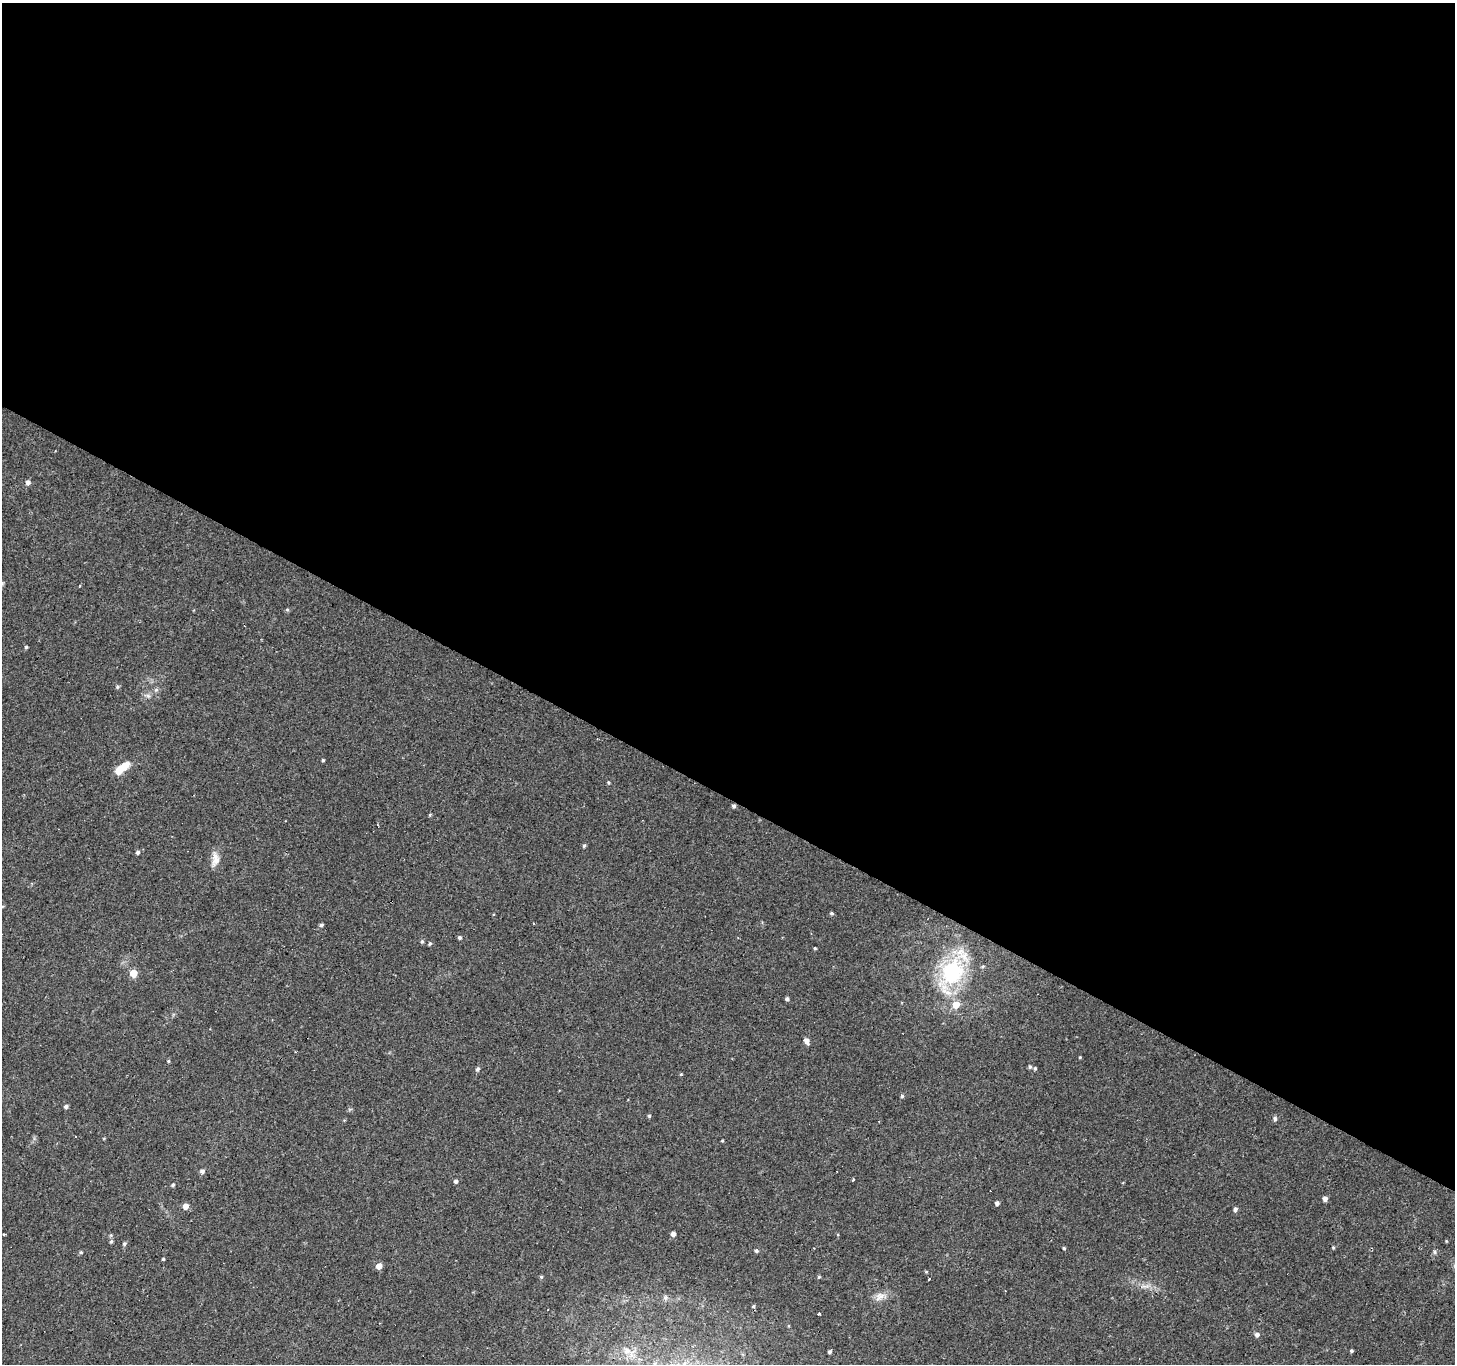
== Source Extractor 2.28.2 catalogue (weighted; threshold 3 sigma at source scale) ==
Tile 3 of 4 x 4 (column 3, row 1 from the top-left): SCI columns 2909-4361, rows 4346-5707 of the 5813 x 5898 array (HDU 1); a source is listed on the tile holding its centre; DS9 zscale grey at full resolution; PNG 1457 x 1366 px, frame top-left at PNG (2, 3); no overlay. Shown black and unused: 58% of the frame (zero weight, under 2 of 3 exposures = <1% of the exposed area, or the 3 px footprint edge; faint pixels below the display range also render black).
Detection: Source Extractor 2.28.2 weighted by HDU 2 'WHT'; one run over the whole footprint, this tile lists its part. Background 0.0542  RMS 0.0044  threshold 0.0198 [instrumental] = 3 sigma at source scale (4.5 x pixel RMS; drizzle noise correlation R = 1.50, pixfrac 1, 0.0396/0.0396 arcsec/px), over >= 5 px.
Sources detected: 71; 1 inside a brighter object's white glare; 3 cosmic-ray / hot-pixel residue — not listed; the other 67 listed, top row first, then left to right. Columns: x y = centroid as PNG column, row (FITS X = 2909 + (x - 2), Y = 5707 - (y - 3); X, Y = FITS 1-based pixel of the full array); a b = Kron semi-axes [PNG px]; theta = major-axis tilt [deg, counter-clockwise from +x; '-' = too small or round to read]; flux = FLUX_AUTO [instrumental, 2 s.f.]
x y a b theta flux
28 482 5 5 - 1.7
287 610 5 4 - 0.62
26 647 4 4 - 0.57
117 686 5 5 - 0.73
156 690 6 5 - 0.83
323 760 3 3 - 0.59
124 766 11 7 44 6.1
608 782 4 4 - 0.52
734 806 4 4 - 1.1
584 845 4 4 - 0.76
137 852 4 4 - 1.1
215 859 20 9 85 3.9
831 913 5 4 - 0.7
321 925 5 4 - 0.83
459 938 4 4 - 1
422 941 5 4 - 0.63
430 943 4 3 - 0.82
815 948 3 3 - 0.47
983 966 5 4 - 0.56
952 972 29 24 65 41
133 973 5 5 - 9.8
787 999 4 4 - 1.1
956 1005 6 6 - 5.2
806 1041 6 4 -67 2.5
1080 1057 4 3 - 0.41
168 1061 4 3 - 0.53
1030 1067 6 4 -74 0.71
1035 1068 4 4 - 0.58
477 1069 5 4 - 1.1
681 1074 4 3 - 0.41
902 1096 4 4 - 0.69
66 1106 4 4 - 1.2
649 1116 4 4 - 0.58
1275 1119 6 4 90 1.1
75 1137 3 2 - 0.51
722 1140 3 3 - 0.41
202 1171 5 5 - 1.4
853 1179 3 3 - 0.64
456 1181 4 4 - 1.1
173 1185 4 4 - 0.81
1325 1199 5 4 - 1.9
997 1203 4 4 - 1.5
186 1206 5 5 - 4.4
1235 1209 5 4 - 1.2
673 1234 4 4 - 2
4 1235 3 2 - 0.55
111 1242 5 4 - 0.71
124 1244 5 4 - 0.93
1064 1248 4 3 - 0.57
1333 1248 4 3 - 0.49
756 1251 5 4 - 0.87
81 1252 4 3 - 0.43
1434 1252 6 4 -89 0.71
163 1259 3 3 - 0.51
379 1266 5 4 - 4.1
926 1272 5 3 - 0.41
541 1277 5 4 - 0.59
819 1277 5 4 - 0.54
929 1279 3 3 - 1.5
1145 1286 13 3 0 1.4
880 1296 14 10 37 3.3
753 1306 5 4 - 0.63
819 1314 3 2 - 0.52
1257 1335 5 5 - 1.6
627 1351 11 9 -24 3.3
1351 1351 3 3 - 0.68
829 1352 4 3 - 0.97
Overlapping masked pixels (flux is a lower limit): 1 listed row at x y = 734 806